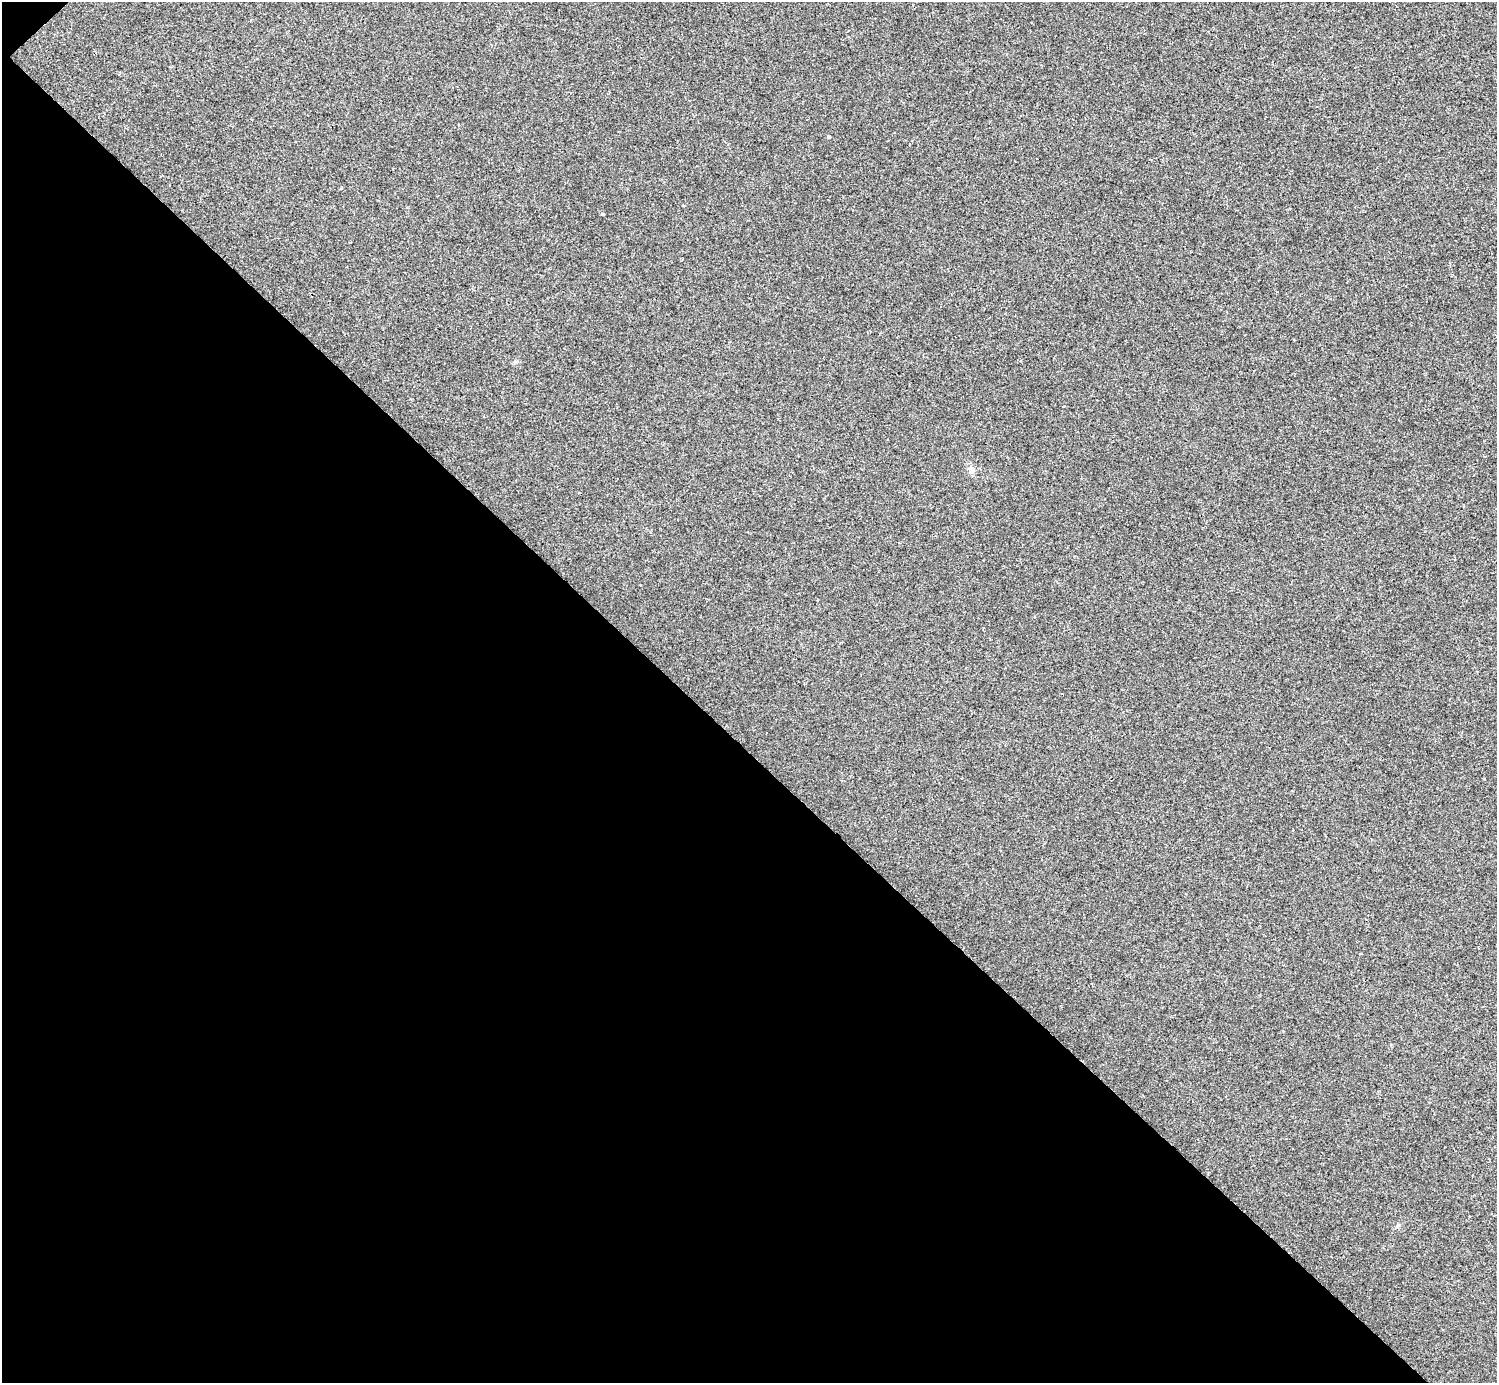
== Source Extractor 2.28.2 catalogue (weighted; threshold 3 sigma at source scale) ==
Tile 9 of 4 x 4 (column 1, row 3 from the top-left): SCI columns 5-1499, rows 1682-3062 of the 5984 x 5984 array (HDU 1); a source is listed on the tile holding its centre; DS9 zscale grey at full resolution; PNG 1499 x 1385 px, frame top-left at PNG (2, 2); no overlay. Shown black and unused: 46% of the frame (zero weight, under 2 of 3 exposures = <1% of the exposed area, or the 3 px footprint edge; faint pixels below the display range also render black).
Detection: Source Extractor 2.28.2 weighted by HDU 2 'WHT'; one run over the whole footprint, this tile lists its part. Background -3.22e-04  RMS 0.0049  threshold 0.0223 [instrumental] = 3 sigma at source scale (4.5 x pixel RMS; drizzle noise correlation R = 1.50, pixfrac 1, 0.05/0.05 arcsec/px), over >= 5 px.
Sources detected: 3; all 3 listed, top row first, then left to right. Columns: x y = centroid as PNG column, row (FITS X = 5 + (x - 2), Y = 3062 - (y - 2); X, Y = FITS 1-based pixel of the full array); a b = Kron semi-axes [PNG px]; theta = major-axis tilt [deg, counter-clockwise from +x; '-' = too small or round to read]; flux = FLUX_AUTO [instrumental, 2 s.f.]
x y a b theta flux
829 137 4 3 - 0.84
971 470 10 8 -68 2.2
1398 1225 6 4 44 0.66